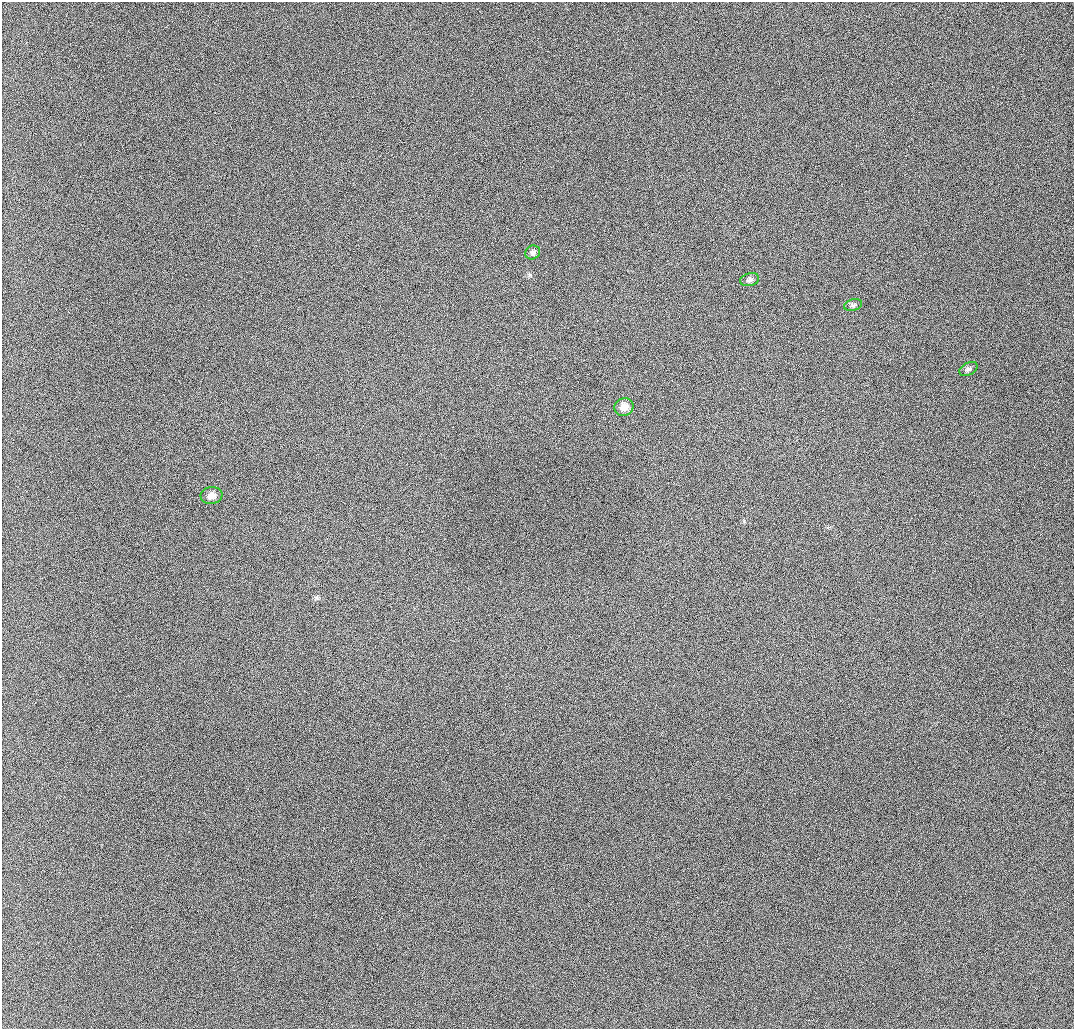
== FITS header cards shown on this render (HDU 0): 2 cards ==
NAXIS1  =                 1072 / length of data axis 1
NAXIS2  =                 1027 / length of data axis 2

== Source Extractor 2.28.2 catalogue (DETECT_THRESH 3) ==
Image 1072 x 1027 px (HDU 0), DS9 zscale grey, 1 PNG px = 1 image px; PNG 1076 x 1031 px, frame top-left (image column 1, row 1027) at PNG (2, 2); each listed source drawn as its Kron ellipse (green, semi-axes under 4 px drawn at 4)
Background 940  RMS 11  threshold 32.8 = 3 sigma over >= 5 px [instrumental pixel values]
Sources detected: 6; all 6 listed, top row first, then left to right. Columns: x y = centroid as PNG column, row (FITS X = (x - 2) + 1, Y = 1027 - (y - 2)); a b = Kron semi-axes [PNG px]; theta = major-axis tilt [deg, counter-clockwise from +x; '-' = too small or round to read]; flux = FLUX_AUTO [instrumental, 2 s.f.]
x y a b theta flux
533 252 8 6 31 2100
750 280 10 6 13 2300
853 305 9 5 14 1800
968 369 10 6 29 2200
624 407 9 9 - 7300
211 495 11 8 7 4700